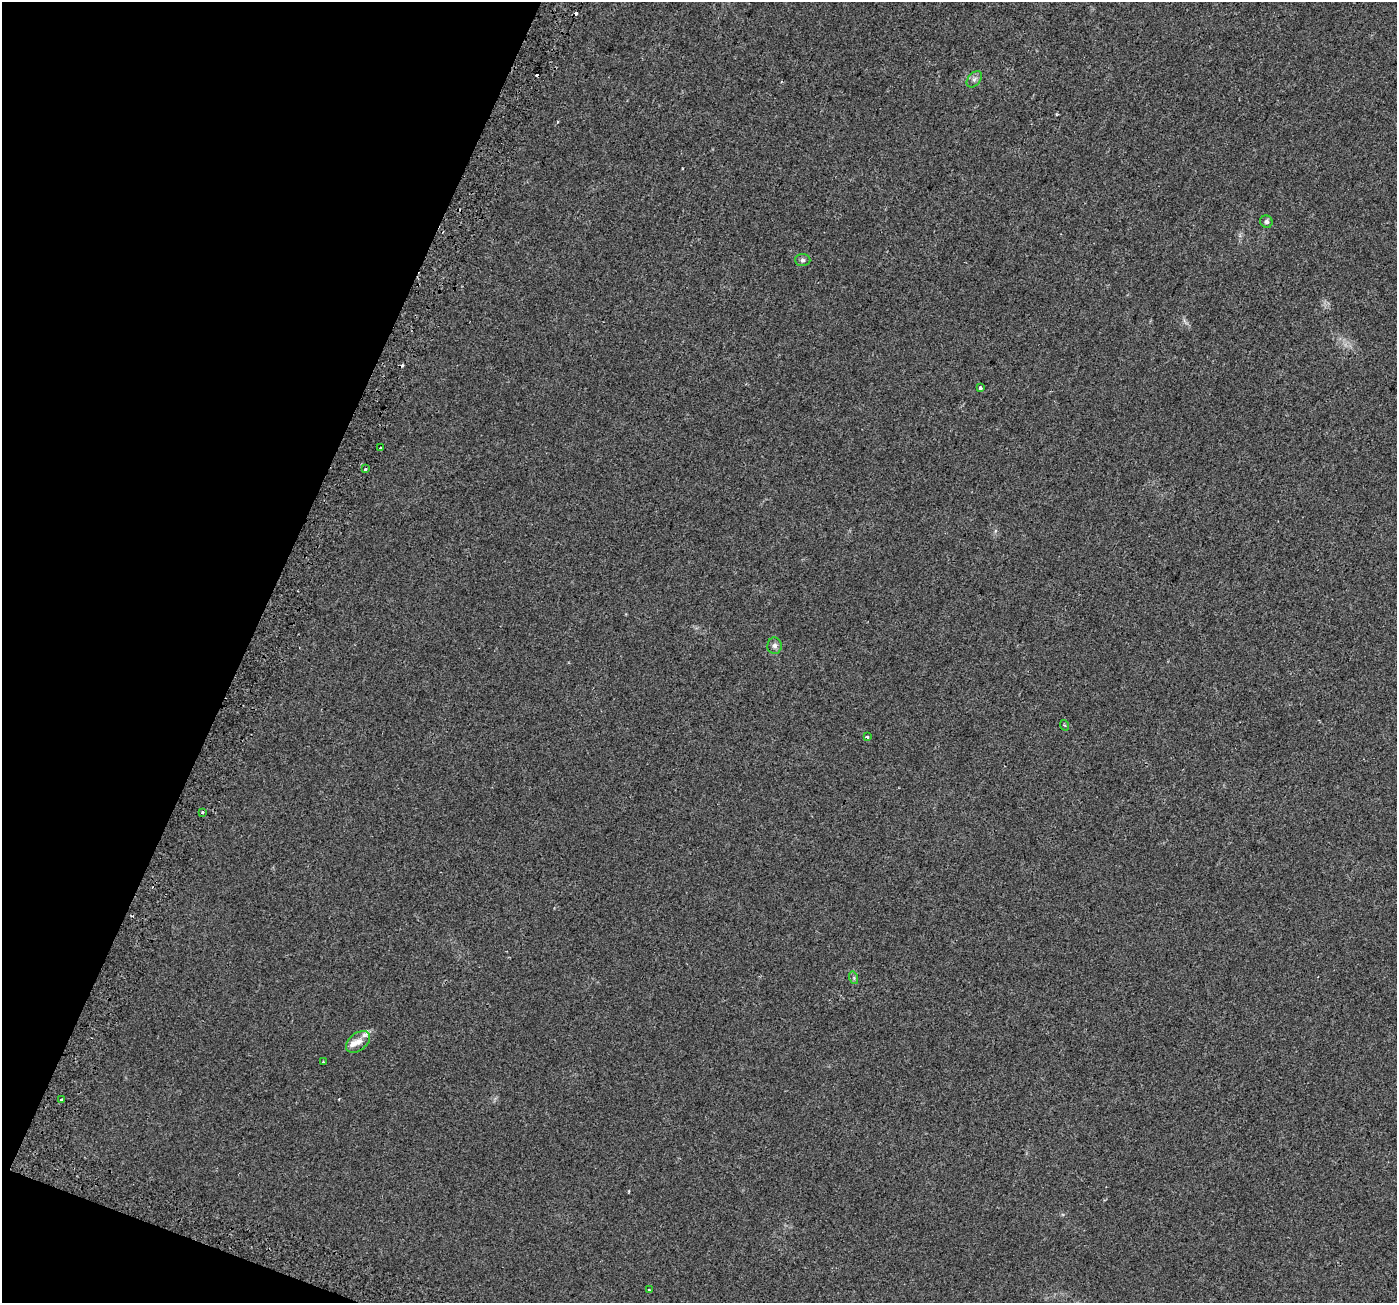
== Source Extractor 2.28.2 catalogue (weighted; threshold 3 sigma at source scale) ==
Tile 9 of 4 x 4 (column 1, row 3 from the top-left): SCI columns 65-1459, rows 1646-2946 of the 5698 x 5829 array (HDU 1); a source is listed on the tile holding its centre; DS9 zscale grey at full resolution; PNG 1399 x 1305 px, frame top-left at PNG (2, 2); each listed source drawn as its Kron ellipse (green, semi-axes under 4 px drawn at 4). Shown black and unused: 19% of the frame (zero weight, under 2 of 3 exposures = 4% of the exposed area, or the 3 px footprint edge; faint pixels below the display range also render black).
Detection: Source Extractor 2.28.2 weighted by HDU 2 'WHT'; one run over the whole footprint, this tile lists its part. Background 0.0279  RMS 0.0051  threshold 0.0229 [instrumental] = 3 sigma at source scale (4.5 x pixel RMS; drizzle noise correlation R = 1.50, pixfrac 1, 0.0396/0.0396 arcsec/px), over >= 5 px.
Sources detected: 21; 4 cosmic-ray / hot-pixel residue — neither listed nor drawn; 2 inside a brighter listed object's ellipse — not listed separately; the other 15 listed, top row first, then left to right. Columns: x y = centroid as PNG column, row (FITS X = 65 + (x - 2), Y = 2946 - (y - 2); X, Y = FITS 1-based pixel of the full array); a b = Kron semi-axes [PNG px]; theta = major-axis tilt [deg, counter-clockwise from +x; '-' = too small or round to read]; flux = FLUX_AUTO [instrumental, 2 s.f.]
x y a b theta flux
974 79 9 6 50 1.6
1266 222 6 6 - 1.2
803 260 7 6 - 1.2
981 388 4 3 - 1.5
380 447 3 3 - 1.4
365 469 3 3 - 3
775 646 8 7 - 1.9
1064 725 5 3 - 0.48
867 737 3 3 - 1.1
202 812 3 3 - 1.1
854 978 6 4 -73 0.74
358 1042 13 8 38 3.6
323 1062 3 3 - 0.94
62 1100 3 3 - 1
650 1290 3 2 - 0.79